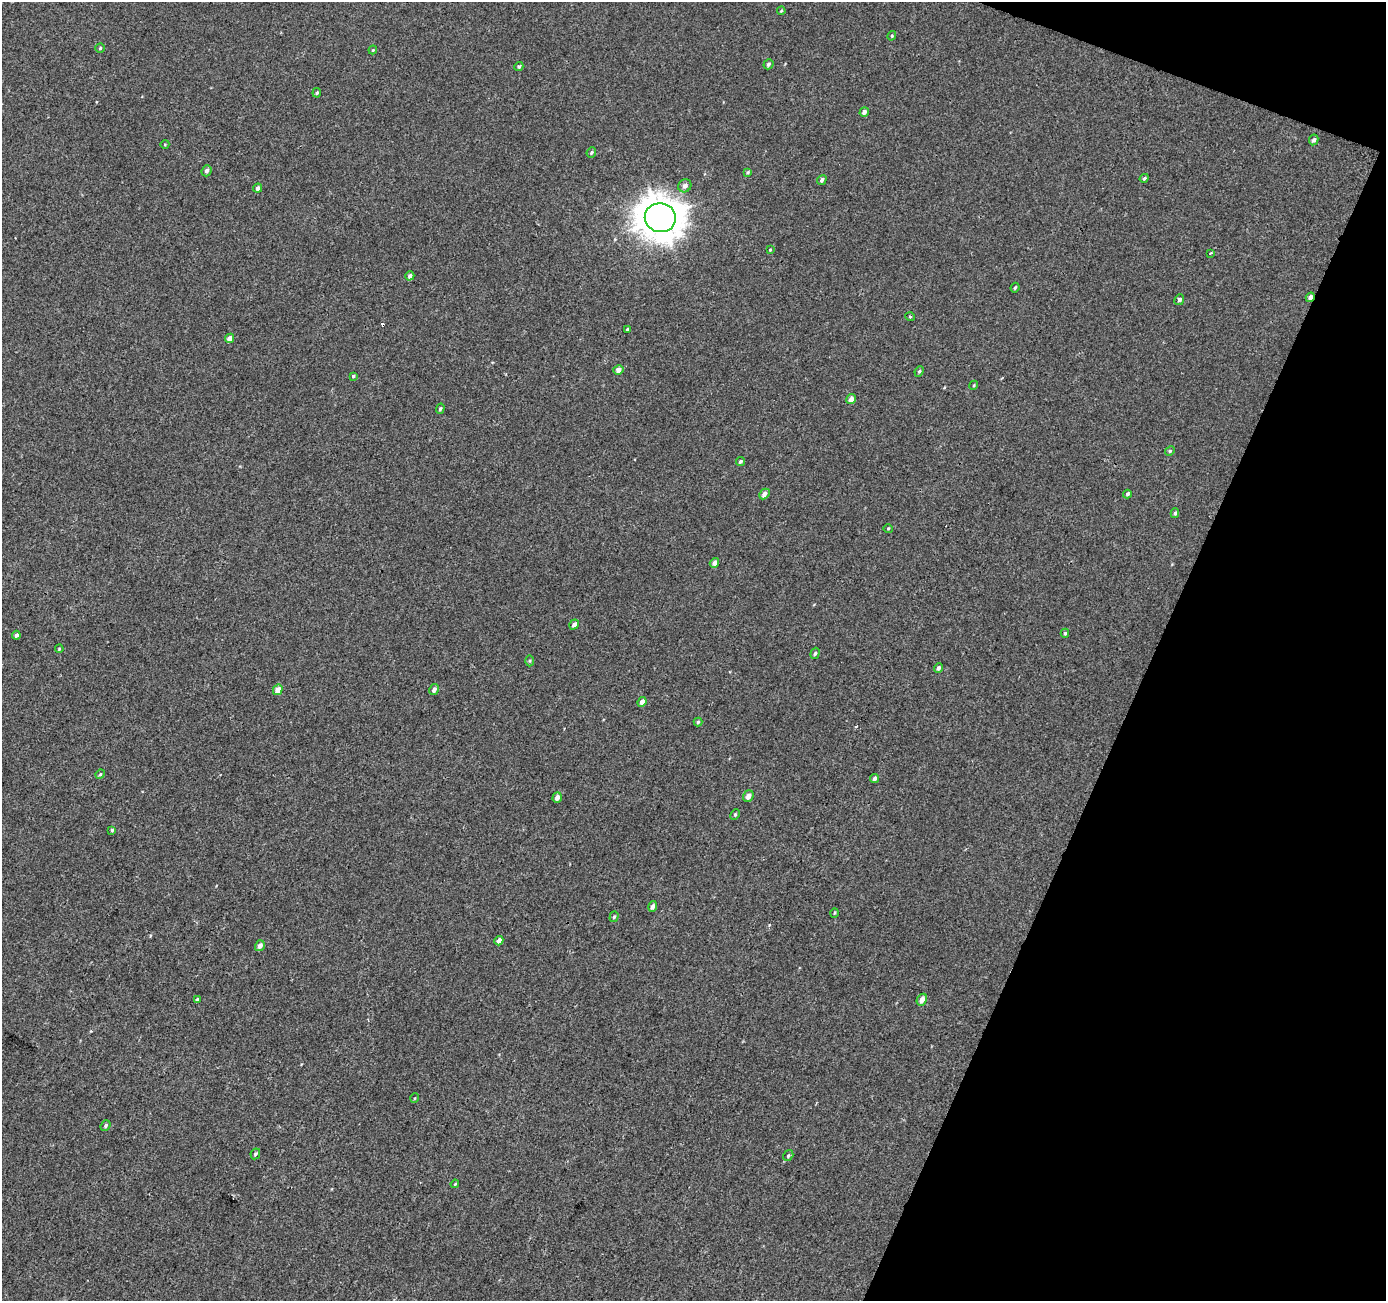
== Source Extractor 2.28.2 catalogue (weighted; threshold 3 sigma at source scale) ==
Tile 8 of 4 x 4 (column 4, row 2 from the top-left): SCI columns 4158-5541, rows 2871-4169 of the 5541 x 5676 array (HDU 1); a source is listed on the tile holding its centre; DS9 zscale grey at full resolution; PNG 1388 x 1303 px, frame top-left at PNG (2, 2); each listed source drawn as its Kron ellipse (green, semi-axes under 4 px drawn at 4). Shown black and unused: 19% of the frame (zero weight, under 2 of 3 exposures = <1% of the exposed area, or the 3 px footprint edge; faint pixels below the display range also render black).
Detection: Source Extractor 2.28.2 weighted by HDU 2 'WHT'; one run over the whole footprint, this tile lists its part. Background -5.98e-04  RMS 0.0041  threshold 0.0186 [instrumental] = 3 sigma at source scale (4.5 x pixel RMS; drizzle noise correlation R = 1.50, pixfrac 1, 0.0396/0.0396 arcsec/px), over >= 5 px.
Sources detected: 70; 1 cosmic-ray / hot-pixel residue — neither listed nor drawn; the other 69 listed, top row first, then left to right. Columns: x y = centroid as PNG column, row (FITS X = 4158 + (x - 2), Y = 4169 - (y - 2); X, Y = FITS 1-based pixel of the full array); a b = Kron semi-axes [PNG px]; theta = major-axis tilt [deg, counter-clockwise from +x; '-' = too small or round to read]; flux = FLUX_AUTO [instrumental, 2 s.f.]
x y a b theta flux
781 11 4 3 - 0.36
892 36 5 4 - 0.46
100 48 5 4 - 0.53
373 50 4 3 - 0.44
768 64 5 4 - 0.88
519 67 4 4 - 0.59
317 93 5 3 - 0.51
864 112 5 4 - 1.4
1314 140 5 4 - 1.2
165 144 4 3 - 0.31
591 152 5 4 - 0.64
207 171 6 5 - 1.1
748 172 4 4 - 0.49
1144 178 5 3 - 0.61
822 180 5 4 - 1
685 186 7 6 - 1.8
258 188 4 3 - 1.2
660 218 15 14 - 780
770 250 4 3 - 0.4
1211 253 3 2 - 0.78
410 276 5 4 - 1.2
1015 288 5 3 - 0.5
1310 297 5 4 - 1.7
1179 300 5 4 - 1
910 317 5 3 - 0.38
627 330 3 3 - 1.5
229 338 5 4 - 2.2
618 370 5 4 - 2
919 371 5 4 - 0.62
353 376 4 4 - 0.55
974 385 5 3 - 0.42
851 399 5 4 - 2.4
440 409 5 4 - 0.64
1170 451 5 4 - 0.57
740 461 4 4 - 0.88
764 494 6 4 45 1.8
1127 494 4 3 - 0.68
1175 513 5 4 - 0.72
888 528 5 3 - 0.39
714 563 5 4 - 2
574 625 5 4 - 1.4
1065 633 4 4 - 0.49
16 635 4 4 - 1.1
59 649 4 3 - 0.44
815 653 6 4 71 0.77
530 661 5 3 - 0.49
938 668 5 4 - 1.2
434 689 6 4 59 1.5
278 690 5 4 - 3.6
642 702 5 4 - 2.4
698 722 4 4 - 0.57
100 774 5 4 - 0.5
874 779 4 3 - 1.2
748 796 6 5 - 2.4
557 797 5 4 - 1.9
735 815 5 4 - 0.61
112 830 3 3 - 1.2
653 906 5 4 - 1.5
834 913 5 3 - 0.41
614 917 5 4 - 0.69
499 941 5 4 - 2.3
260 946 5 4 - 1.8
197 1000 4 3 - 1.6
922 1000 6 4 60 2.8
415 1098 5 3 - 0.36
106 1126 6 4 51 0.79
255 1154 5 4 - 0.69
788 1156 6 4 57 0.64
455 1184 4 3 - 0.42
Overlapping masked pixels (flux is a lower limit): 1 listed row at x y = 1310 297